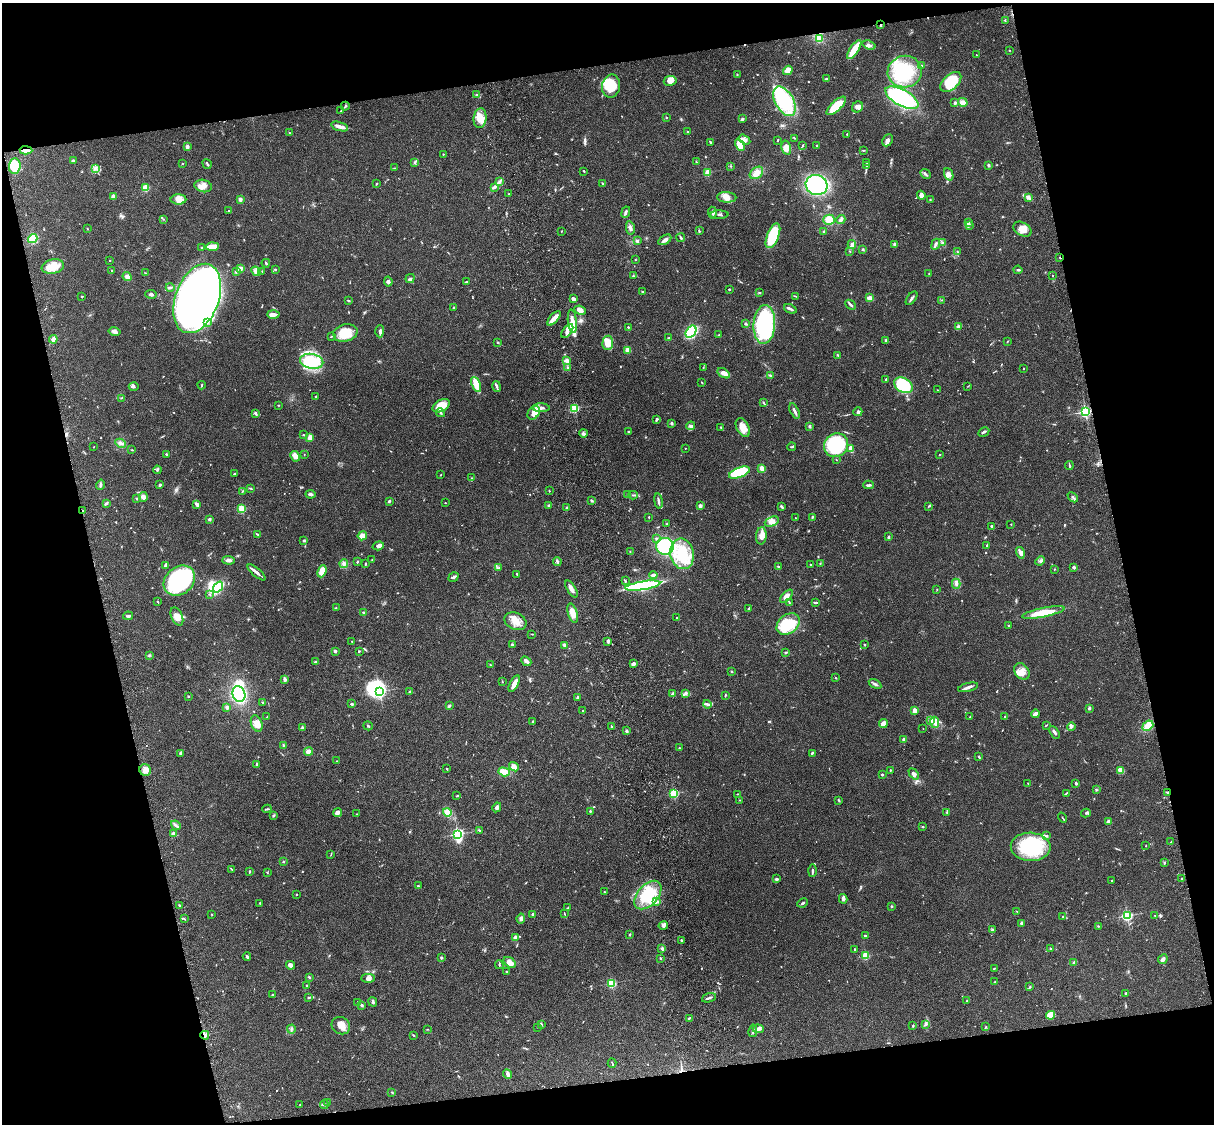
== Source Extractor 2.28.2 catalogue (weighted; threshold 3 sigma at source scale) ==
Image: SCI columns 121-4968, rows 278-4763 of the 5087 x 4927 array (HDU 1 of 3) = the unmasked area's bounding box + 8 px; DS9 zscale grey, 4 x 4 block average (1 PNG px = mean of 4 x 4 image px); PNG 1216 x 1126 px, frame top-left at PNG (2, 3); each listed source drawn as its Kron ellipse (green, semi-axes under 4 px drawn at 4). Shown black and unused: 25% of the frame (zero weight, under 3 of 4 exposures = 6% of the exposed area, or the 3 px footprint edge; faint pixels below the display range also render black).
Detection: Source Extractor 2.28.2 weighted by HDU 2 'WHT'. Background 0.0886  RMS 0.0062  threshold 0.0277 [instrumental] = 3 sigma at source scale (4.5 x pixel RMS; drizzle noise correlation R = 1.50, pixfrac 1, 0.05/0.05 arcsec/px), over >= 5 px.
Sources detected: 799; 3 too faint to see at this stretch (4 x 4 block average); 7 inside a brighter object's white glare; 2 cosmic-ray / hot-pixel residue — neither listed nor drawn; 20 coinciding with a brighter row at this scale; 44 inside a brighter listed object's ellipse — not listed separately; of the other 723, all 500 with FLUX_AUTO >= 1.69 (the completeness limit of this list) listed and drawn (223 fainter detections not listed), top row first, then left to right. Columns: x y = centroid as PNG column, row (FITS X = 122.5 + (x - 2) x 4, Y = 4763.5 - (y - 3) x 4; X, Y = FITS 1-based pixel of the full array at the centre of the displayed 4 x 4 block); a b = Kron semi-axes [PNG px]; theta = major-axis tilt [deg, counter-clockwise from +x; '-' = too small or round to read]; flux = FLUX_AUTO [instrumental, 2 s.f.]
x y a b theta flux
1005 20 3 2 - 2.8
881 25 3 2 - 3.2
819 39 4 3 - 56
869 45 7 3 -19 11
854 50 11 3 57 91
1009 50 2 2 - 1.8
976 55 2 2 - 1.7
921 65 3 2 - 3.3
788 70 5 4 - 29
905 72 17 16 - 140
737 74 2 2 - 2.5
827 79 3 2 - 4.2
670 81 6 5 - 23
951 82 12 7 42 130
611 86 11 9 80 130
476 95 2 2 - 2.3
902 98 18 8 -29 370
784 101 16 9 -60 290
963 102 5 4 - 20
955 103 3 3 - 5.3
345 106 4 2 - 3.9
836 106 12 5 43 100
858 107 6 5 - 13
341 111 2 2 - 1.8
666 117 2 2 - 8.3
480 118 10 6 83 44
742 119 3 3 - 6.3
340 126 9 3 -18 20
688 132 4 2 - 3.8
290 133 2 2 - 2.3
847 134 2 2 - 4.1
794 138 3 2 - 1.9
744 140 6 3 -33 16
778 140 2 2 - 3.2
888 140 6 5 - 14
711 142 3 2 - 3.4
740 145 6 4 -63 54
803 145 3 2 - 2.7
817 145 2 2 - 2.5
187 147 2 2 - 43
786 148 7 4 -77 29
26 150 6 2 -2 28
863 150 3 2 - 2.2
443 154 2 2 - 4.1
73 161 4 2 - 6.9
696 162 3 2 - 3
866 162 2 2 - 2.7
182 163 2 2 - 4.3
415 163 3 2 - 4.5
207 164 5 2 - 5.3
988 165 2 2 - 20
15 166 8 6 86 100
731 166 2 2 - 1.9
867 166 3 2 - 3
95 168 3 2 - 5
394 168 2 2 - 1.8
584 171 2 2 - 3.4
708 172 2 2 - 170
756 173 7 5 37 28
926 174 6 2 -38 6.4
949 174 6 4 -68 15
499 181 3 2 - 4.9
376 184 2 2 - 2.9
603 184 3 2 - 4.1
817 185 11 10 - 430
203 186 9 6 -12 26
494 187 4 2 - 5.5
146 188 2 2 - 200
509 194 2 2 - 2.1
921 195 4 4 - 14
113 197 2 2 - 76
727 197 9 5 -3 22
1028 198 4 3 - 8.5
178 199 8 5 2 22
240 199 2 2 - 44
930 200 2 2 - 2.3
228 211 2 2 - 1.7
626 212 6 2 64 7.7
712 213 6 2 -86 5.7
719 215 9 3 1 10
163 219 3 2 - 2
841 219 5 3 - 11
829 220 6 5 - 37
968 223 3 2 - 4.4
969 226 3 2 - 3.7
630 228 7 2 -78 10
87 229 2 2 - 2.1
1022 229 10 6 -30 32
562 231 2 2 - 2
699 231 3 2 - 3.4
824 231 2 2 - 3.4
773 236 13 6 68 210
33 238 5 4 - 52
681 238 4 2 - 7.5
665 240 7 4 32 15
637 241 2 2 - 8.4
942 242 3 2 - 3.8
895 244 3 2 - 11
936 244 6 3 63 9.1
852 245 4 3 - 9.3
212 246 6 3 3 55
202 248 2 2 - 2.5
863 249 3 2 - 4
850 251 2 2 - 1.8
957 252 3 2 - 2.2
1060 257 2 2 - 2.5
110 260 2 2 - 2.3
635 260 2 2 - 2
266 263 4 2 - 5.6
53 267 11 7 11 55
240 268 3 3 - 14
275 269 4 2 - 2.9
112 270 2 2 - 2.4
1018 270 4 2 - 5
256 271 5 4 - 15
262 271 2 2 - 1.8
236 272 2 2 - 18
145 273 3 2 - 2.1
929 274 3 2 - 2.8
633 276 2 2 - 2.8
1052 276 2 2 - 2.4
127 277 5 4 - 13
410 278 5 2 - 6.1
388 281 5 4 - 8.5
466 282 2 2 - 6.3
170 287 4 2 - 5
729 289 2 2 - 3.4
643 292 3 2 - 3.1
759 293 3 2 - 3.4
151 294 6 3 -11 8.2
82 296 2 2 - 8.3
795 296 4 2 - 3.2
197 298 36 21 70 3100
870 298 4 3 - 17
912 298 8 2 53 8.1
574 299 4 3 - 15
941 300 2 2 - 1.7
348 301 3 2 - 3.5
851 305 6 2 -43 7.9
454 308 3 2 - 6
790 309 6 2 -24 9.8
580 310 6 3 -23 25
273 314 6 4 -1 15
554 318 9 3 49 40
572 321 12 4 -84 35
208 323 3 2 - 2.8
746 324 2 2 - 16
764 324 19 11 87 460
628 327 2 2 - 3.9
958 327 4 3 - 6.6
115 331 6 4 -13 11
380 331 6 2 90 9
567 331 8 4 53 17
691 332 7 4 55 210
345 333 12 8 14 72
719 335 2 2 - 3.7
331 336 3 2 - 2.3
669 338 3 2 - 2.7
53 339 4 2 - 35
886 340 2 2 - 19
1007 341 2 2 - 1.9
497 343 2 2 - 2.7
608 343 7 5 85 46
628 350 4 4 - 22
838 355 3 2 - 2.8
312 361 12 7 -11 230
567 361 4 3 - 18
567 367 2 2 - 2.9
703 367 3 2 - 2.7
1024 369 2 2 - 1.8
724 373 7 4 -33 21
770 375 3 2 - 4.5
886 379 2 2 - 2.7
702 383 2 2 - 3
476 384 8 3 -68 84
202 385 4 2 - 2.8
903 385 10 7 -29 220
134 386 5 3 - 5.8
968 386 2 2 - 2.1
497 387 5 2 - 6.6
937 390 2 2 - 1.7
316 396 2 2 - 1.9
121 398 2 2 - 2.2
764 403 3 2 - 3.2
278 405 3 2 - 2.2
441 406 9 6 29 55
541 408 9 3 -2 17
575 408 2 2 - 330
795 411 8 2 -66 13
1085 411 2 2 - 650
858 412 4 3 - 9.6
441 413 5 2 - 5.7
534 413 7 5 51 35
256 414 3 2 - 4.1
657 419 4 2 - 5.1
671 423 3 2 - 4.3
691 426 4 3 - 7.7
809 426 3 3 - 4.6
721 427 2 2 - 1.8
743 428 10 6 -62 39
629 432 3 2 - 4.2
984 432 6 2 29 8.2
583 433 4 3 - 7.3
304 435 4 2 - 3.1
310 437 2 2 - 99
121 443 6 2 -25 8.2
836 445 12 11 - 340
94 447 2 2 - 2.9
792 447 4 2 - 4
685 448 2 2 - 3.6
851 449 4 2 - 25
132 450 2 2 - 2.5
166 454 3 2 - 4.9
304 454 2 2 - 1.9
940 454 2 2 - 2.1
295 456 5 3 - 30
836 460 2 2 - 1.8
1069 465 4 2 - 4.7
762 468 3 3 - 21
157 470 4 3 - 5.5
739 473 11 5 21 270
234 474 2 2 - 4.1
440 475 3 2 - 1.8
472 478 2 2 - 2.2
101 485 5 3 - 7.9
160 485 3 3 - 4.9
869 485 5 2 - 7.1
250 488 4 2 - 3
242 491 3 2 - 2.5
549 491 2 2 - 2.1
310 494 5 3 - 8.8
628 495 3 2 - 2.4
633 495 5 2 - 5.2
143 497 5 4 - 13
1073 497 6 2 -43 5
137 498 2 2 - 14
389 501 4 3 - 4.9
592 501 3 2 - 5.3
658 501 8 2 -81 9.5
106 503 3 2 - 10
445 503 2 2 - 1.7
197 504 3 2 - 16
549 506 3 3 - 8.8
700 506 2 2 - 45
781 506 3 2 - 6.7
929 506 3 2 - 3.1
567 508 3 2 - 4.2
242 509 2 2 - 270
82 511 2 2 - 2.8
649 517 2 2 - 5.7
812 517 3 2 - 4.1
795 518 2 2 - 2.1
209 519 2 2 - 8.3
772 522 7 4 22 22
667 524 2 2 - 2.8
1011 524 2 2 - 2.4
991 526 2 2 - 11
258 535 3 2 - 3
362 536 5 4 - 22
761 536 8 5 86 23
888 537 3 2 - 5.2
656 538 3 2 - 3.1
304 540 3 2 - 4.1
987 545 3 3 - 4.4
378 546 6 3 17 14
665 546 9 8 - 230
630 552 3 2 - 2.1
1020 553 6 3 -75 14
682 554 15 11 -79 160
229 560 6 3 -3 14
372 560 2 2 - 2
557 561 4 2 - 5
1040 561 5 2 - 5.9
357 562 3 2 - 3.3
820 563 2 2 - 1.9
344 564 4 3 - 7.5
365 564 3 2 - 4
166 565 3 2 - 13
811 565 2 2 - 3.6
778 567 3 2 - 3.6
1074 567 2 2 - 27
499 568 4 2 - 4.2
1054 569 2 2 - 1.8
322 571 6 4 69 40
256 572 11 2 -40 15
517 574 3 2 - 4.3
653 575 4 3 - 5.3
454 577 5 2 - 6.7
179 581 17 13 39 510
625 581 2 2 - 3
956 584 5 3 - 9
643 586 18 4 9 460
218 587 6 3 52 190
571 589 9 3 -58 18
937 589 2 2 - 1.7
210 595 2 2 - 2.1
786 596 8 4 44 21
157 602 2 2 - 2.9
789 602 3 2 - 2.8
815 602 4 2 - 4.6
336 607 2 2 - 1.9
748 609 3 2 - 2.9
364 612 4 3 - 4.7
573 613 10 4 -73 33
1043 613 22 4 12 87
128 616 5 3 - 6.2
177 617 10 5 -68 28
677 618 2 2 - 5
515 621 11 8 -23 39
788 624 13 9 38 150
1009 625 3 2 - 2.6
532 634 3 2 - 1.9
352 641 2 2 - 1.8
608 641 2 2 - 23
512 644 2 2 - 18
565 645 3 3 - 10
864 645 2 2 - 12
335 651 2 2 - 8.1
359 651 3 2 - 3.8
786 652 2 2 - 3.9
149 655 2 2 - 2.8
526 661 5 3 - 13
315 662 2 2 - 10
633 664 3 3 - 11
490 665 2 2 - 1.9
731 671 2 2 - 2.3
1022 671 9 7 -50 31
835 678 2 2 - 2.7
285 679 3 2 - 11
502 681 3 2 - 2.5
514 684 9 2 62 41
875 684 7 2 -30 8.5
968 687 10 3 14 14
379 691 2 2 - 670
410 692 2 2 - 6.5
685 693 4 3 - 6.2
239 694 8 6 -70 390
673 694 2 2 - 39
725 695 3 2 - 3
188 696 2 2 - 2.9
577 697 3 2 - 5.5
262 702 2 2 - 2.1
351 704 3 2 - 4.6
707 704 4 3 - 6.4
449 706 3 2 - 7.6
227 707 4 3 - 8.1
1089 708 2 2 - 8.8
914 710 2 2 - 100
583 711 3 2 - 2.9
1035 714 4 2 - 17
1005 716 3 2 - 3.4
267 717 2 2 - 2.3
970 717 2 2 - 2.2
930 721 4 2 - 4.7
532 722 4 2 - 2.8
934 722 6 4 -87 19
257 723 8 5 -69 26
883 723 5 3 - 27
1046 725 2 2 - 2
368 726 5 2 - 3.4
611 726 3 2 - 1.9
1071 726 4 3 - 6
1148 726 6 4 40 48
302 727 4 2 - 4.2
923 729 2 2 - 2
626 731 4 2 - 4.6
1054 732 7 3 -57 8.8
903 740 2 2 - 8.8
283 745 4 2 - 3.5
679 748 2 2 - 3.2
308 751 4 4 - 18
180 753 4 3 - 5.6
812 753 3 2 - 4.3
979 757 3 2 - 4.8
337 761 2 2 - 2.4
256 764 3 2 - 5.6
514 767 5 4 - 20
447 769 2 2 - 2.2
145 770 6 5 - 21
890 770 2 2 - 2.3
1121 770 3 3 - 46
504 772 6 4 -18 44
914 774 6 4 -47 13
882 775 3 2 - 4.2
1028 783 2 2 - 2.1
1076 783 3 2 - 6.7
1096 789 2 2 - 1.7
1167 792 2 2 - 3.8
1066 793 4 2 - 3
674 794 2 2 - 380
737 794 3 2 - 2
457 796 3 2 - 2.5
740 800 2 2 - 1.9
839 800 3 2 - 3.2
497 807 5 4 - 9.6
267 809 5 2 - 4.8
590 811 2 2 - 13
447 812 4 4 - 44
947 812 2 2 - 2.8
338 813 4 3 - 20
1086 813 5 3 - 6
357 814 2 2 - 1.8
273 815 3 2 - 5
1062 818 5 2 - 2.8
1108 821 3 3 - 8.1
176 825 5 2 - 8.1
923 827 3 2 - 2.6
480 830 2 2 - 2.3
174 833 2 2 - 56
458 834 3 2 - 700
1046 836 3 2 - 6.3
1171 842 3 2 - 3.2
1146 846 2 2 - 1.7
1031 847 20 14 -3 280
331 854 3 2 - 2.2
283 862 3 2 - 3.1
1164 863 2 2 - 2.8
232 869 4 2 - 3.3
250 871 3 2 - 4.3
812 871 6 2 89 5.5
267 872 3 2 - 1.9
776 879 4 2 - 6.3
1181 879 2 2 - 7.6
1112 881 2 2 - 2
418 886 2 2 - 14
604 892 2 2 - 2.3
296 894 2 2 - 3.4
648 895 17 10 48 130
843 899 5 3 - 9.7
656 902 3 3 - 5.6
260 903 2 2 - 3.3
803 903 5 2 - 5.1
179 905 2 2 - 3.5
891 906 2 2 - 15
568 908 3 2 - 2.8
1017 911 2 2 - 1.7
564 913 2 2 - 2.5
211 914 2 2 - 1.8
533 914 2 2 - 7.2
1127 916 2 2 - 570
1155 916 2 2 - 2.8
1063 917 2 2 - 2
521 918 5 4 - 11
184 919 3 2 - 2.9
1022 923 2 2 - 38
663 926 5 3 - 6.6
1098 926 2 2 - 1.9
992 930 3 2 - 4.5
629 934 2 2 - 4
865 935 2 2 - 8.4
515 938 3 3 - 20
681 941 3 2 - 4.6
1050 948 2 2 - 1.9
662 949 4 3 - 7.1
855 950 3 2 - 3.5
866 956 2 2 - 250
247 957 4 3 - 6.4
441 958 2 2 - 21
660 958 2 2 - 3.6
1163 959 5 3 - 12
510 962 7 4 -36 26
1074 962 3 2 - 4.7
290 965 4 3 - 14
499 965 4 2 - 3.5
994 968 2 2 - 5
507 972 3 2 - 3.1
309 977 3 2 - 3.7
368 978 7 4 1 14
995 982 3 2 - 3.1
611 983 2 2 - 370
307 985 2 2 - 3.5
1030 987 3 2 - 3.3
1126 993 2 2 - 6.5
272 995 2 2 - 3.7
308 997 3 2 - 2.9
709 998 7 2 17 7.1
967 1001 2 2 - 2.8
358 1002 2 2 - 2
373 1002 5 2 - 5.4
362 1005 2 2 - 9.2
1050 1015 5 4 - 47
689 1018 3 2 - 2.8
926 1024 4 2 - 5
541 1025 4 3 - 5.9
341 1026 9 8 - 29
913 1026 3 2 - 3.1
537 1027 2 2 - 1.7
985 1027 2 2 - 2.5
291 1029 4 2 - 5.4
427 1029 3 2 - 1.7
758 1029 6 3 -1 11
753 1031 6 2 80 6.7
205 1035 4 4 - 13
413 1035 3 2 - 2.6
612 1063 4 2 - 3.2
507 1074 5 3 - 12
392 1092 2 2 - 2.7
328 1103 2 2 - 3.7
300 1104 2 2 - 1.7
324 1104 4 3 - 5.8
Overlapping masked pixels (flux is a lower limit): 6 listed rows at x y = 881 25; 26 150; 1060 257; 82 511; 1167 792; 205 1035
Diffuse or blended objects may show on this block-average render without a row.